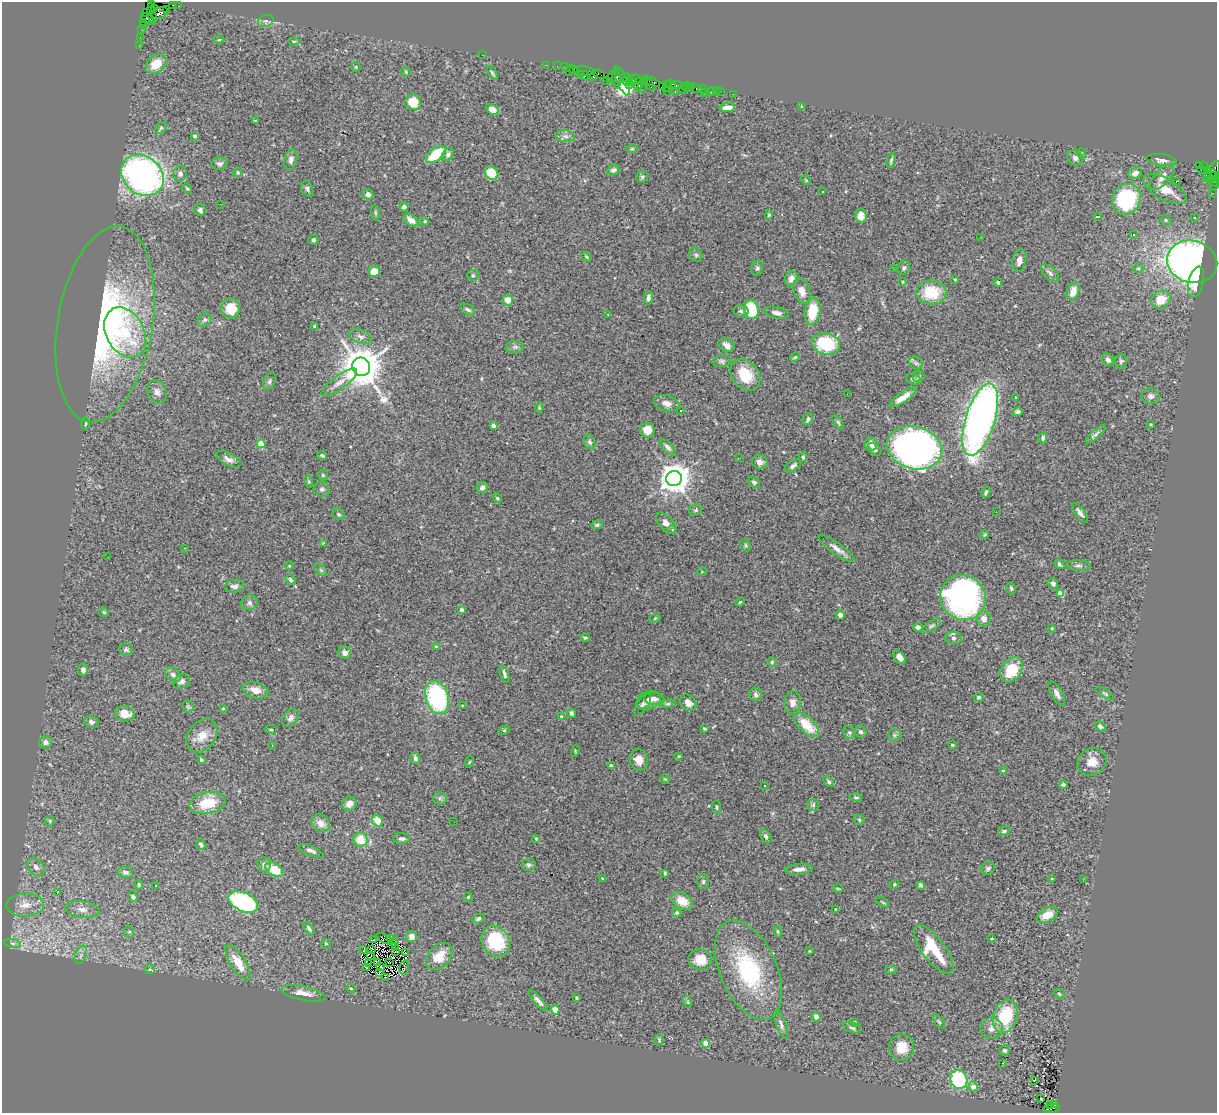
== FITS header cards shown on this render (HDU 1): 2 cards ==
NAXIS1  =                 1215
NAXIS2  =                 1111

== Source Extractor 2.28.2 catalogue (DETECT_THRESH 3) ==
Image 1215 x 1111 px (HDU 1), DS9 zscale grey, 1 PNG px = 1 image px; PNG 1219 x 1115 px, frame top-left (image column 1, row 1111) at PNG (2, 2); each listed source drawn as its Kron ellipse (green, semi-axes under 4 px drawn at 4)
Background 1.59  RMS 0.068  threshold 0.204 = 3 sigma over >= 5 px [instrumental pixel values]
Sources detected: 405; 1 with non-positive FLUX_AUTO (blend fragments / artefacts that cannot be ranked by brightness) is neither listed nor drawn; the other 404 listed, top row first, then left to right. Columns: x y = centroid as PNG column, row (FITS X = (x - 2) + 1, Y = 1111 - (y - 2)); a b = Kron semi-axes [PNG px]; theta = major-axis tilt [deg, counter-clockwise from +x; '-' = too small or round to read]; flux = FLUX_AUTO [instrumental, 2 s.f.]
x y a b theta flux
151 3 3 2 - 36
173 5 4 3 - 130
179 6 3 2 - 41
154 9 3 3 - 110
166 9 2 2 - 36
147 12 3 2 - 62
159 13 9 5 26 620
152 14 11 4 -83 400
147 18 7 4 -25 360
266 21 8 6 20 13
143 22 4 3 - 32
143 26 3 2 - 36
141 30 2 2 - 37
140 37 2 2 - 12
219 40 5 3 - 4.5
294 41 5 3 - 6.1
139 46 2 2 - 18
482 55 2 2 - 54
156 64 11 8 39 85
546 65 2 2 - 29
557 66 2 2 - 23
356 67 4 4 - 5.7
564 67 2 2 - 16
574 69 3 2 - 90
569 70 6 2 72 130
585 71 11 3 -7 210
406 72 5 4 - 4.8
492 73 8 3 -60 7.5
580 74 4 3 - 30
599 74 6 3 -22 100
585 76 4 3 - 53
593 77 3 3 - 120
612 77 6 3 62 110
627 78 6 3 -9 170
616 79 10 4 -85 360
636 79 6 3 -8 300
606 81 2 2 - 25
622 81 16 5 -68 480
627 81 4 3 - 130
633 82 3 3 - 120
652 82 8 3 -21 280
638 84 6 3 89 460
643 84 9 3 68 180
649 84 7 3 -54 180
671 84 4 2 - 140
630 85 4 3 - 120
677 85 6 3 10 93
662 86 2 2 - 67
667 86 5 3 - 80
684 86 2 2 - 100
687 87 5 3 - 91
692 87 2 2 - 57
682 89 3 2 - 65
697 89 5 3 - 96
703 90 5 3 - 33
668 91 5 2 - 110
711 91 4 3 - 150
716 91 2 2 - 16
675 92 3 2 - 100
706 92 2 2 - 20
721 92 4 2 - 48
733 94 2 2 - 11
413 102 8 7 - 100
801 106 4 2 - 3
727 108 8 4 7 34
492 110 7 5 -32 32
255 121 4 3 - 4.8
161 128 6 5 - 8.4
195 136 4 3 - 20
565 136 10 6 -4 18
632 149 6 4 0 5.4
1081 153 5 3 - 4.2
436 154 12 6 38 160
448 155 6 5 - 14
1075 158 8 7 - 18
291 160 10 6 77 18
891 160 7 3 75 8.2
1161 160 15 6 -7 23
220 164 8 6 3 16
1199 165 3 2 - 250
1203 165 4 3 - 26
613 170 6 5 - 14
1201 170 2 2 - 16
1208 170 4 3 - 320
1212 171 11 6 55 480
238 172 5 4 - 6.8
492 173 7 6 - 110
1135 173 7 5 21 20
180 174 8 7 - 17
142 175 23 19 -42 1600
1210 176 7 3 44 250
1214 176 4 3 - 180
642 177 6 5 - 7.1
1162 177 16 7 48 32
806 180 5 3 - 4
1176 182 4 2 - 13
1213 182 6 5 - 260
1214 186 3 2 - 33
187 189 5 3 - 5.4
307 189 8 5 -66 12
1165 189 24 10 -29 77
823 192 3 3 - 14
1213 193 2 2 - 16
368 194 6 5 - 18
1126 199 15 14 - 360
220 204 2 2 - 42
404 207 4 4 - 12
200 210 6 5 - 13
375 213 8 4 -81 6.1
769 215 5 4 - 7.2
861 216 7 6 - 41
1098 217 3 2 - 4.9
1195 218 3 3 - 5.5
411 220 8 5 -32 39
1166 220 6 4 -18 8.8
425 221 4 4 - 6.2
1133 235 3 3 - 7.6
981 237 2 2 - 3.1
313 240 5 5 - 11
696 255 7 6 - 11
587 257 5 4 - 5.7
1019 261 11 7 78 29
1192 262 25 21 -14 2500
757 268 7 6 - 9.8
904 268 7 6 - 12
1138 268 6 4 -1 6.6
894 269 3 2 - 5.2
374 272 6 5 - 66
1050 273 11 5 -43 16
473 276 6 5 - 11
791 279 8 6 67 26
955 279 3 2 - 4.2
902 282 3 2 - 4.4
998 282 4 4 - 12
1196 282 16 7 75 95
802 291 13 8 -72 40
1073 291 9 6 72 54
931 292 15 12 -1 170
648 298 7 4 83 15
508 300 5 5 - 45
1161 300 10 8 30 83
231 308 10 9 - 92
468 310 8 5 -32 11
751 310 9 7 -81 230
741 311 7 5 -9 12
812 311 14 8 80 120
777 313 12 6 -13 22
607 314 3 2 - 5.7
205 320 7 6 - 13
105 324 99 47 80 1300
314 327 3 3 - 12
125 333 27 19 -62 230
360 336 12 6 -20 19
826 344 14 10 -14 240
727 345 9 6 -30 24
515 347 9 6 1 12
795 357 5 3 - 4.5
1108 360 7 5 -49 18
722 361 9 6 6 12
1121 361 7 6 - 8.7
916 363 7 6 - 9.9
361 367 9 8 - 16000
745 375 17 13 -53 130
919 377 6 5 - 8.1
913 379 7 5 -15 11
269 381 9 5 65 10
339 382 21 6 36 41
157 392 12 9 -70 25
847 394 2 2 - 3.8
1151 396 9 7 -18 17
903 397 16 5 34 50
1016 397 4 3 - 5
667 403 13 8 -14 31
539 408 5 3 - 4.8
681 410 3 2 - 4.9
1018 412 5 4 - 14
808 419 6 5 - 9.8
980 420 37 14 73 2600
838 422 8 4 -55 8.6
85 423 6 3 88 5.5
1151 424 4 3 - 5
494 426 4 3 - 29
647 430 7 7 - 61
1096 434 13 4 42 16
1043 438 5 4 - 9.5
590 442 7 5 -61 11
261 444 4 4 - 110
871 444 6 6 - 39
668 447 10 5 -46 16
914 448 28 21 -16 2300
874 449 7 5 -40 17
322 456 5 3 - 6.9
803 457 5 4 - 6.6
740 458 3 2 - 6
229 459 13 6 -29 23
760 462 8 7 - 24
793 466 9 5 33 14
323 475 5 4 - 6.3
674 479 7 7 - 7600
308 481 6 4 -70 6
754 482 6 5 - 11
482 488 6 5 - 20
322 489 8 7 - 13
986 493 6 3 66 8.7
497 498 5 4 - 5.4
696 510 7 5 36 8.2
996 512 3 2 - 5.6
1080 513 11 4 -54 19
338 514 7 5 -31 8.1
666 523 12 7 -49 29
597 525 6 4 8 8
672 529 5 4 - 6.2
985 535 4 3 - 4.7
323 543 4 3 - 3.1
746 545 6 4 -62 6.9
184 548 3 2 - 3.3
837 548 21 6 -36 34
108 557 3 2 - 3.8
1059 564 5 3 - 11
1078 565 12 5 -1 14
289 566 4 3 - 3.9
321 570 7 4 -45 8.1
702 571 5 3 - 3.8
291 580 6 4 -41 7.5
1053 583 5 5 - 17
234 586 10 6 5 17
1011 588 6 4 -75 7.2
1060 593 4 4 - 51
963 597 23 22 - 1200
740 602 5 3 - 4.4
249 603 8 7 - 15
462 610 4 3 - 22
104 612 5 4 - 5.3
840 615 5 4 - 15
655 618 6 3 19 4.1
984 619 8 7 - 30
931 626 11 4 32 10
918 627 5 4 - 15
1052 628 3 3 - 3.7
585 637 5 3 - 8.5
953 638 8 6 -3 15
436 647 4 4 - 4.9
126 649 7 6 - 11
345 653 6 6 - 20
900 657 7 5 -52 22
772 662 5 5 - 6.9
83 670 6 5 - 21
1011 670 13 10 56 140
504 674 9 3 -73 12
173 675 8 6 -35 19
182 681 9 6 29 17
255 690 13 8 -15 45
756 694 7 6 - 13
1057 694 14 5 -60 19
1105 694 10 4 -34 8.7
437 697 17 11 -73 550
979 697 4 4 - 8.7
654 699 10 6 -7 18
649 700 12 9 18 33
793 702 11 8 86 27
688 703 9 7 -47 25
643 704 12 5 56 13
668 704 8 4 8 7.1
188 706 6 5 - 7.8
463 706 3 3 - 7.5
223 708 4 4 - 4
571 713 5 4 - 9.7
125 714 10 7 -11 55
561 716 4 3 - 3.9
291 718 10 7 50 20
91 722 7 6 - 14
806 725 16 7 -44 110
1100 726 6 4 -35 12
271 729 6 3 -9 4.6
704 729 3 3 - 5.5
504 730 6 4 30 4.7
849 732 7 5 -53 9
860 732 6 5 - 12
894 735 7 6 - 9.9
202 736 18 13 53 66
46 742 6 6 - 18
952 745 4 3 - 5.5
272 746 2 2 - 2.9
575 751 6 3 74 4
679 756 4 2 - 3.2
415 758 6 4 -73 12
201 760 4 3 - 7.1
639 760 11 9 -78 43
469 762 6 3 70 4.6
1092 762 15 13 30 56
611 765 4 4 - 7.3
1003 771 4 4 - 5.8
665 779 5 4 - 4.2
829 782 6 4 -41 8
1063 785 4 4 - 8.3
764 786 3 2 - 4.7
856 797 6 3 -11 5.7
440 798 6 6 - 10
207 803 18 11 10 120
349 804 7 7 - 27
813 805 6 6 - 9.5
716 807 6 3 -85 5
859 820 5 4 - 6.1
50 821 5 4 - 5.2
378 821 6 5 - 88
454 822 2 2 - 4.5
321 823 10 8 -40 40
1004 831 6 4 14 7.7
766 836 7 5 -58 10
401 839 8 5 -2 12
536 839 4 3 - 4.5
360 840 7 7 - 88
201 844 6 4 -64 9.6
311 851 13 5 -22 17
264 865 7 6 - 18
529 865 7 6 - 12
36 867 10 7 -49 22
988 868 7 6 - 10
274 869 10 6 -30 110
799 869 14 5 6 29
125 872 8 5 -7 14
665 873 4 3 - 7.1
603 878 3 3 - 6.1
1052 878 4 4 - 4.1
1083 880 3 2 - 6.3
703 881 7 5 -90 9.7
894 884 5 4 - 5.6
139 885 5 4 - 5.7
156 885 3 2 - 6.4
920 885 4 3 - 8.2
838 889 5 3 - 4
57 893 3 2 - 31
133 897 5 4 - 13
468 897 4 4 - 5.3
682 901 11 7 -30 77
243 902 16 9 -25 570
882 902 7 3 -33 5
25 905 19 11 2 57
82 909 17 8 -8 37
836 909 4 3 - 3.9
677 913 5 4 - 8.3
1047 915 11 7 26 65
478 919 6 4 27 8.8
309 928 7 4 -54 13
129 932 6 5 - 7.6
778 932 6 4 -73 5.6
411 937 5 5 - 31
991 938 3 2 - 6.7
373 939 2 2 - 3.6
384 939 9 2 -30 4.5
391 939 2 2 - 3.3
394 941 5 2 - 2.8
496 941 16 13 -64 270
13 943 8 4 -9 11
326 944 5 4 - 6.9
395 946 2 2 - 2.1
372 949 3 2 - 5.2
934 949 29 11 -53 190
363 950 2 2 - 2.8
395 951 3 2 - 3.9
809 951 3 3 - 3.8
405 952 4 2 - 6
81 955 9 5 68 15
371 956 3 2 - 3.9
439 956 15 10 48 87
700 960 12 10 -6 70
238 962 21 7 -59 70
377 962 3 2 - 3.2
389 962 3 2 - 2.5
369 964 2 2 - 2
381 967 2 2 - 2.6
404 967 7 2 76 7.5
366 968 3 2 - 13
150 969 5 4 - 5.4
891 969 6 4 1 4.7
748 970 53 28 -66 460
379 973 3 2 - 3.1
385 977 3 2 - 1
351 988 4 4 - 5.7
303 993 22 7 -12 45
1059 994 6 4 -44 6.3
576 998 3 3 - 5
538 1001 13 4 -49 17
688 1002 6 4 -71 5.2
555 1010 4 4 - 51
1005 1016 17 11 72 230
816 1017 5 4 - 24
855 1022 3 3 - 4.9
939 1022 8 4 -54 7.1
781 1024 15 5 -70 18
852 1028 9 5 -20 10
992 1028 11 10 - 33
659 1040 6 4 -89 7
706 1044 4 4 - 56
902 1047 13 12 - 84
1004 1050 5 5 - 10
1003 1063 3 2 - 23
959 1080 9 8 - 400
1034 1080 3 3 - 50
973 1087 5 4 - 41
1040 1099 3 2 - 11
1054 1104 3 2 - 210
1050 1106 3 3 - 87
1051 1109 8 3 10 380
At the frame edge (FLAGS 8, measured only in part): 1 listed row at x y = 151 3
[1 non-positive-flux detection neither listed nor drawn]